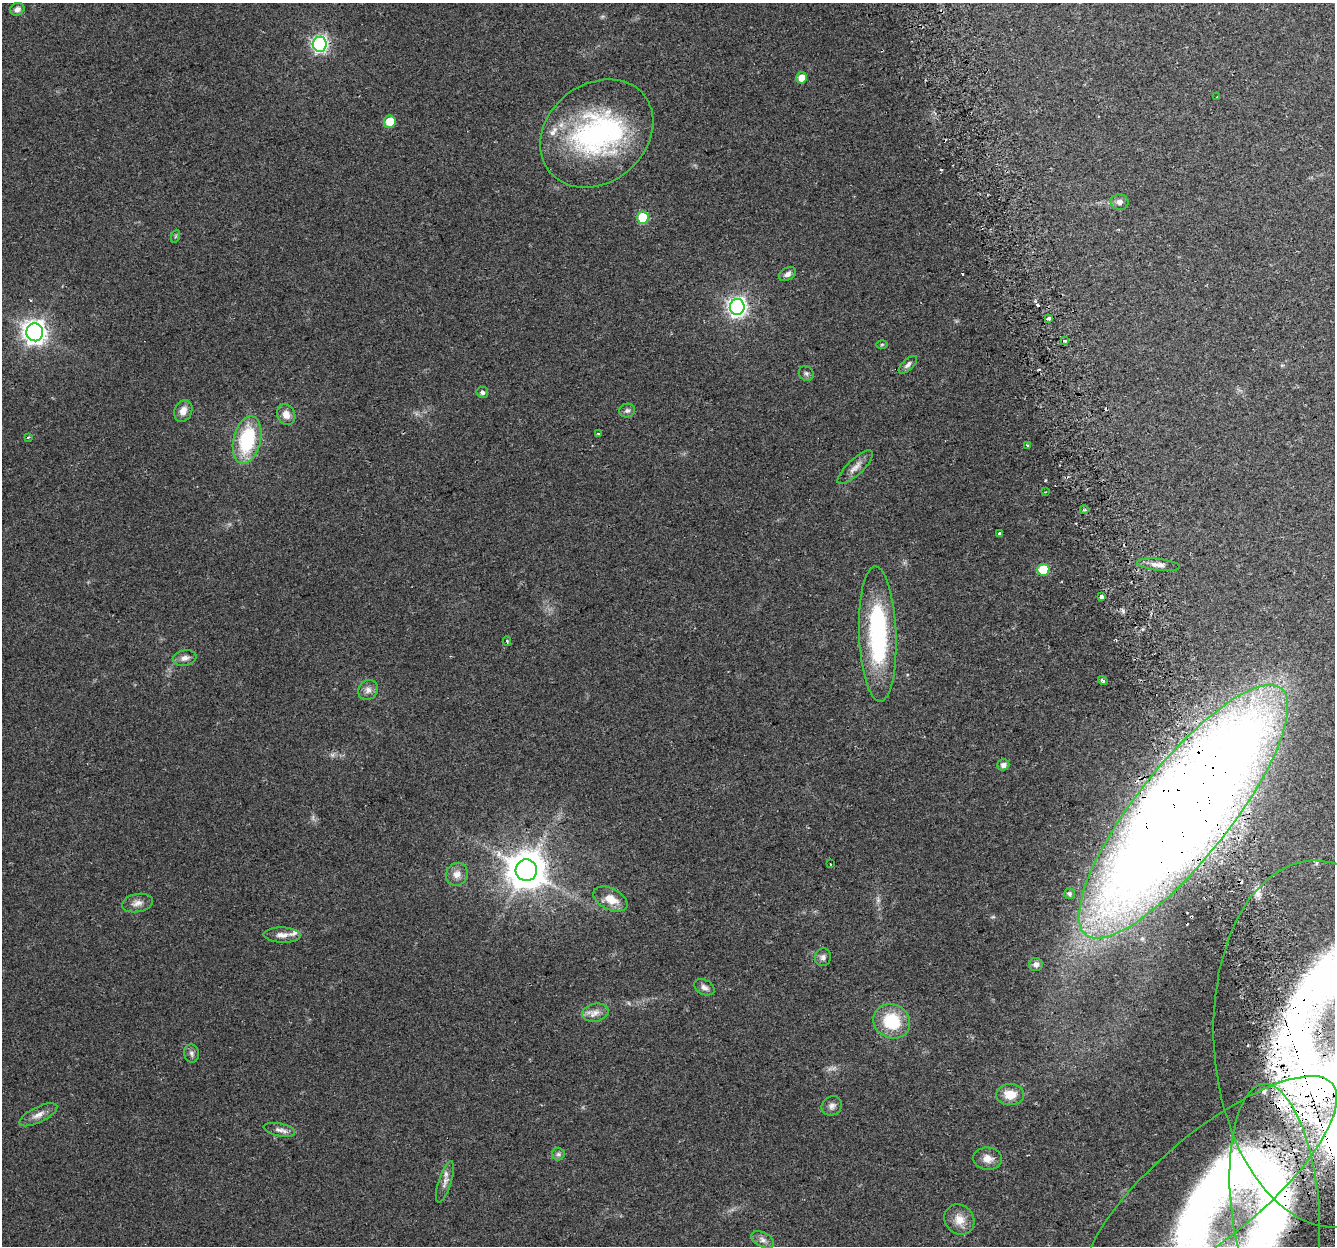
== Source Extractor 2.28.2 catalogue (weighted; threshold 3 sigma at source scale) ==
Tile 6 of 4 x 4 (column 2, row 2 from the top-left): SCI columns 1365-2697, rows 2560-3803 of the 5397 x 5168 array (HDU 1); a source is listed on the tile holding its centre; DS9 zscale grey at full resolution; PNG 1337 x 1248 px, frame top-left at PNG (2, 3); each listed source drawn as its Kron ellipse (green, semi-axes under 4 px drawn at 4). Shown black and unused: <1% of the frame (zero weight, under 2 of 3 exposures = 2% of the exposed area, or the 3 px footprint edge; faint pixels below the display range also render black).
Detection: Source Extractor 2.28.2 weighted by HDU 2 'WHT'; one run over the whole footprint, this tile lists its part. Background 0.0744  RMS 0.0084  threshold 0.0379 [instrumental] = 3 sigma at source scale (4.5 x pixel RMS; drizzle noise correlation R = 1.50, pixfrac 1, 0.0396/0.0396 arcsec/px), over >= 5 px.
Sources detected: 82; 2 inside a brighter object's white glare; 11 cosmic-ray / hot-pixel residue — neither listed nor drawn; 5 inside a brighter listed object's ellipse — not listed separately; the other 64 listed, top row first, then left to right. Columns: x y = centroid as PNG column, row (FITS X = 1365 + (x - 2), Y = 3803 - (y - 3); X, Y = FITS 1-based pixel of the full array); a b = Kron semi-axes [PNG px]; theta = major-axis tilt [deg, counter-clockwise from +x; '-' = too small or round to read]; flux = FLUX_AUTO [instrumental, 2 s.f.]
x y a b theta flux
17 9 7 6 - 3.5
320 44 7 7 - 210
801 78 5 5 - 9.4
1217 97 3 3 - 3.8
390 122 6 6 - 13
597 133 61 49 39 150
1120 202 9 7 -6 3.6
643 218 6 6 - 33
176 236 7 4 71 1.1
788 274 9 6 28 3.1
737 307 8 7 - 360
1049 318 4 3 - 8.1
35 332 9 8 - 590
1065 340 3 3 - 3.6
882 344 6 4 1 0.89
908 365 11 5 43 2.9
806 373 8 7 - 2.2
482 392 6 5 - 2
183 411 11 8 67 6.4
627 411 8 7 - 2.3
286 415 10 9 - 6.7
598 434 3 3 - 0.86
28 437 4 3 - 1.2
247 440 24 13 77 55
1027 445 3 3 - 0.95
855 467 23 8 43 6.4
1045 492 2 2 - 0.77
1084 510 4 3 - 1.1
1000 533 4 3 - 46
1158 565 21 6 -7 5.8
1043 570 6 6 - 25
1101 597 4 3 - 10
878 634 68 18 -88 110
507 641 4 4 - 1.3
185 658 12 7 10 4.5
1103 680 5 3 - 4.8
368 690 11 9 47 4.4
1003 765 6 5 - 3.9
1183 812 157 47 52 2900
830 864 3 2 - 1
526 870 10 10 - 2300
457 874 12 10 59 6.3
1069 894 5 5 - 1.6
610 899 18 10 -26 13
137 903 15 9 11 5.6
282 935 19 7 -1 5.7
823 957 9 8 - 2.9
1036 964 7 6 - 3.2
704 987 11 7 -28 3.2
595 1013 13 9 11 6.1
892 1021 19 16 -27 35
1325 1044 184 111 -85 760
191 1053 9 7 -84 2.7
1010 1095 14 10 -1 14
832 1106 11 9 32 3.8
38 1115 21 7 26 6.4
279 1130 16 6 -11 4.3
558 1154 6 6 - 2
988 1159 14 11 -5 7.1
445 1182 21 6 72 5.2
1210 1186 159 52 40 240
1275 1204 120 44 -85 160
959 1220 16 14 -45 10
763 1240 12 7 -28 3.9
Overlapping masked pixels (flux is a lower limit): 4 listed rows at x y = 1183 812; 1325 1044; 1210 1186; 1275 1204
Isophote crosses this tile's border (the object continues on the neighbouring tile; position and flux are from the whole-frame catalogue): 4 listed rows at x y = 1183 812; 1325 1044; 1210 1186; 1275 1204